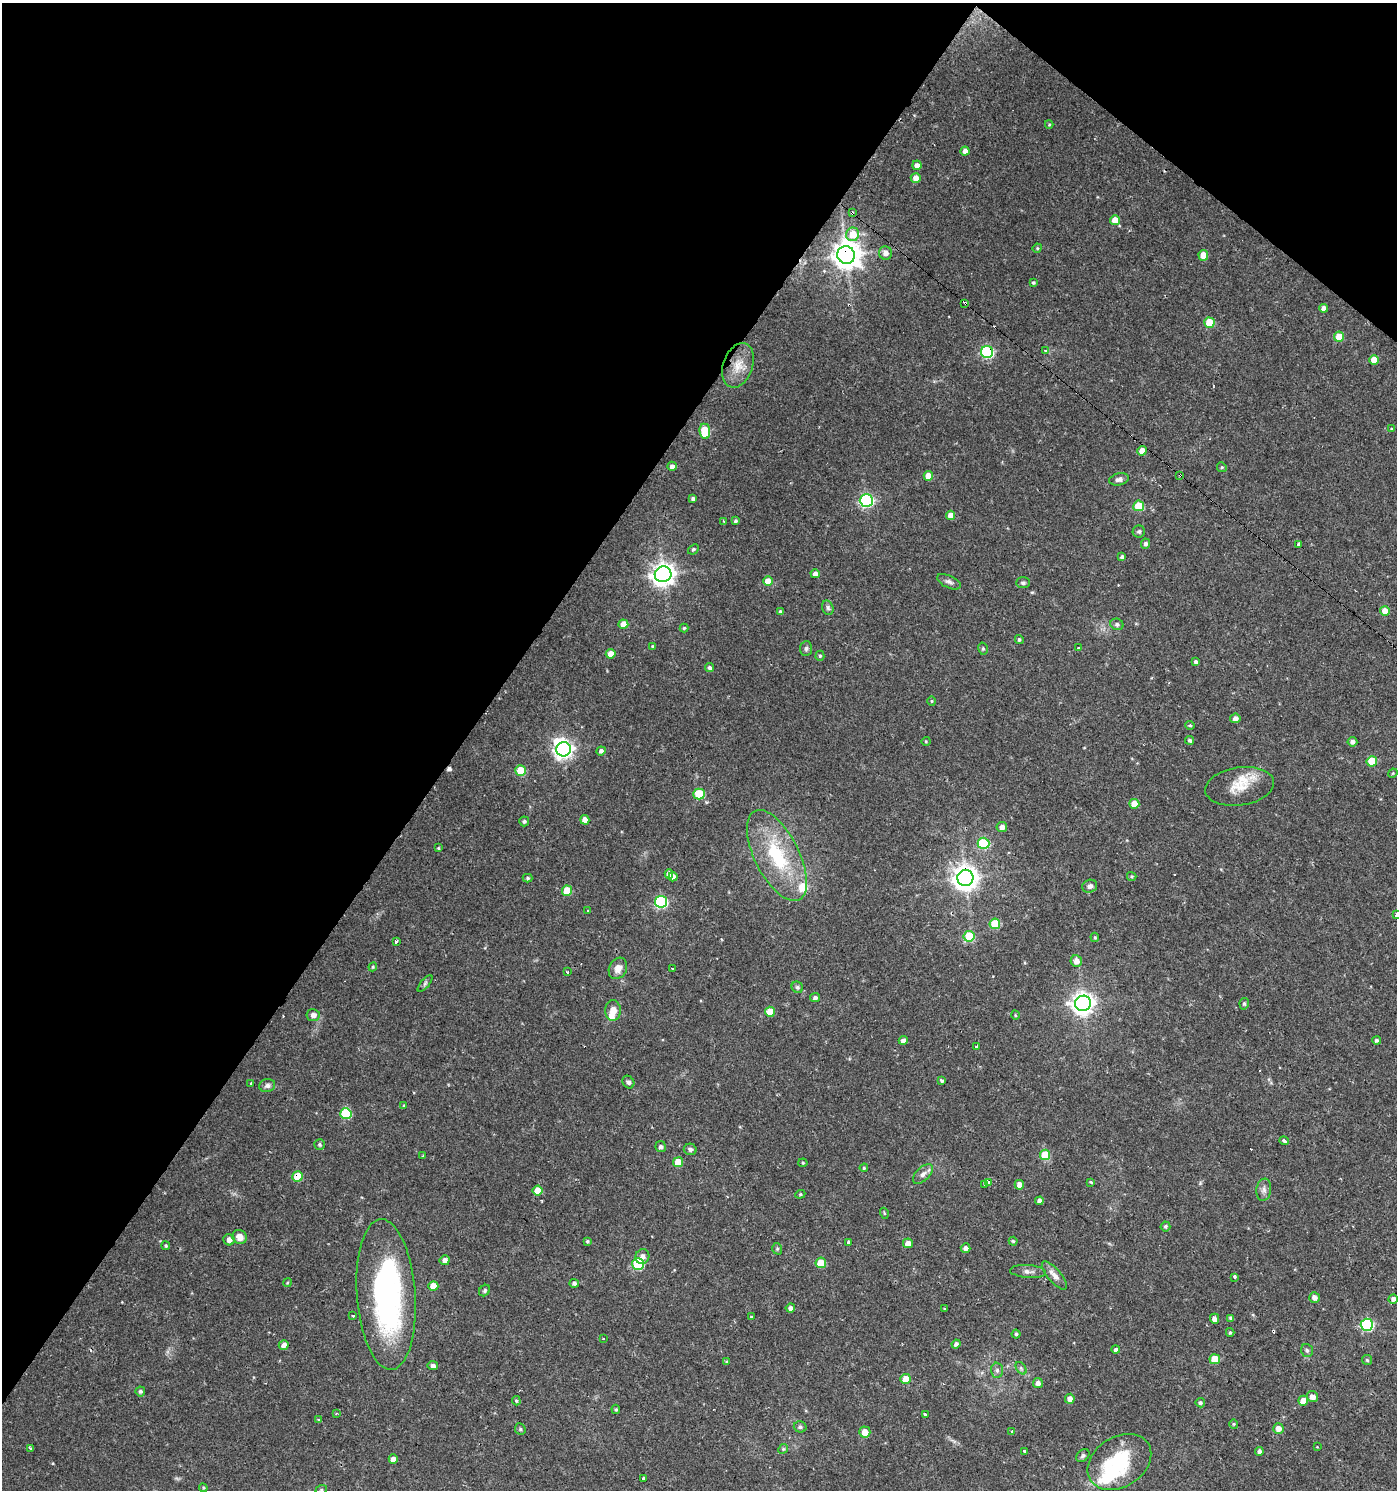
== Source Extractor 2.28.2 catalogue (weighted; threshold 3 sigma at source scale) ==
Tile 2 of 4 x 4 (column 2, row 1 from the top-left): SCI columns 1570-2964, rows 4467-5954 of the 5999 x 5954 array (HDU 1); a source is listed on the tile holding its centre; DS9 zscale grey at full resolution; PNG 1399 x 1492 px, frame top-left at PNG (2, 3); each listed source drawn as its Kron ellipse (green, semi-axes under 4 px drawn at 4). Shown black and unused: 36% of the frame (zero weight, under 2 of 3 exposures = <1% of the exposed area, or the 3 px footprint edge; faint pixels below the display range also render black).
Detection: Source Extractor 2.28.2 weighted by HDU 2 'WHT'; one run over the whole footprint, this tile lists its part. Background 0.0337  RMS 0.0035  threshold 0.0159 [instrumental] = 3 sigma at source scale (4.5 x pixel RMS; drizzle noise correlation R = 1.50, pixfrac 1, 0.0396/0.0396 arcsec/px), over >= 5 px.
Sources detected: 226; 3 inside a brighter object's white glare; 11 cosmic-ray / hot-pixel residue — neither listed nor drawn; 3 inside a brighter listed object's ellipse — not listed separately; the other 209 listed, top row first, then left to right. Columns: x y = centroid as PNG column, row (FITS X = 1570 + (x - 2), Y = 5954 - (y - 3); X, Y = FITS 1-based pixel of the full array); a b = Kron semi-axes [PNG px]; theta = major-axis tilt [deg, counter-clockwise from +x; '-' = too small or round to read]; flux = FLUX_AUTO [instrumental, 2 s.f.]
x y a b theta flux
1049 125 4 4 - 0.41
965 151 4 4 - 1.7
917 165 5 4 - 1.9
916 178 5 5 - 2.7
852 213 4 3 - 1.8
1115 220 5 5 - 3.9
853 234 7 6 - 6.3
1037 248 5 4 - 0.43
885 253 7 6 - 2.3
846 255 9 8 - 500
1203 255 5 5 - 4.7
1033 283 4 3 - 0.55
965 303 4 3 - 3.6
1324 308 4 4 - 1.5
1209 323 5 5 - 8.1
1339 337 5 5 - 6.7
1045 351 3 3 - 0.93
987 352 6 6 - 43
1374 360 5 5 - 5
738 365 23 14 70 5.8
1391 429 3 3 - 1
705 431 8 5 -85 13
1142 451 4 4 - 3.5
672 466 5 4 - 1.4
1222 467 5 4 - 0.47
1180 475 3 2 - 0.32
928 476 5 4 - 3.4
1119 479 10 6 14 1.3
693 499 4 3 - 0.94
866 500 6 6 - 50
1139 506 5 5 - 12
951 515 4 4 - 3.5
723 521 3 2 - 0.34
736 521 4 4 - 0.58
1139 531 6 6 - 0.71
1145 544 5 4 - 1
1298 544 4 3 - 2.5
693 549 6 4 41 0.58
1122 557 4 3 - 0.85
663 574 8 8 - 280
815 574 4 4 - 1.9
768 581 5 5 - 4.7
949 582 13 6 -25 1.2
1023 583 7 5 0 0.69
828 608 7 5 -74 0.82
1385 611 5 5 - 4.5
781 612 4 4 - 0.9
623 624 5 4 - 4
1117 624 6 5 - 0.81
684 628 4 4 - 0.48
1019 640 4 4 - 0.59
653 647 4 3 - 0.56
806 648 7 6 - 0.87
1078 648 3 2 - 1.1
983 649 6 5 - 0.66
611 654 5 4 - 3
820 656 5 4 - 0.54
1196 662 4 3 - 1
710 668 4 4 - 0.89
932 701 5 3 - 0.33
1235 718 5 5 - 1.7
1190 725 5 4 - 0.47
1190 740 4 4 - 0.68
926 741 4 4 - 0.33
1352 742 5 5 - 1.5
564 749 7 7 - 160
601 751 5 4 - 1
1372 761 5 5 - 9.8
520 770 5 5 - 8.7
1393 773 5 4 - 0.32
1240 786 35 19 8 8.5
699 794 5 5 - 16
1134 804 5 5 - 4.4
585 820 5 4 - 2.7
524 821 5 5 - 0.79
1002 827 5 5 - 2.3
983 843 6 5 - 23
438 848 4 3 - 0.37
777 855 50 22 -63 27
669 874 5 4 - 2.1
1132 876 5 4 - 0.44
673 877 4 4 - 2.2
528 878 5 4 - 0.55
965 878 8 8 - 340
1090 886 7 6 - 1.1
567 891 5 5 - 8.2
661 902 6 6 - 41
588 910 4 3 - 0.38
1396 915 3 3 - 2
995 924 5 5 - 11
969 936 5 5 - 14
1095 937 5 4 - 0.43
396 942 3 3 - 2.7
1076 961 6 5 - 2.5
373 967 4 4 - 0.39
618 968 11 8 62 2.7
672 969 3 2 - 0.39
567 972 3 3 - 1.4
425 983 10 3 50 0.68
797 987 6 5 - 0.8
815 998 5 4 - 1.1
1083 1003 8 7 - 250
1244 1004 6 4 76 0.53
613 1010 10 8 -89 3.4
770 1012 5 5 - 6.1
313 1015 7 6 - 1.6
1015 1015 5 3 - 0.33
903 1040 4 4 - 1.5
1377 1040 4 3 - 0.78
976 1046 3 3 - 0.93
942 1081 4 3 - 1.1
628 1082 7 5 -55 0.89
251 1084 3 3 - 0.59
267 1086 8 6 13 1.2
404 1106 4 3 - 0.36
346 1114 5 5 - 19
1284 1141 5 3 - 1.9
319 1144 5 5 - 0.64
661 1147 5 5 - 1.1
690 1149 6 5 - 0.85
1045 1155 5 5 - 10
423 1156 3 3 - 0.53
678 1162 5 5 - 6.5
803 1163 4 4 - 0.4
864 1168 4 3 - 0.41
923 1174 12 6 44 1.8
298 1176 5 5 - 9.6
989 1182 4 3 - 2.4
1091 1182 3 3 - 1.3
984 1184 3 2 - 0.32
1019 1185 5 4 - 2.6
1264 1190 11 7 82 1.6
538 1191 5 5 - 5.1
800 1194 5 4 - 0.47
1039 1201 4 4 - 1.2
884 1213 5 3 - 0.33
1165 1226 5 5 - 0.61
240 1237 7 6 - 3.5
229 1240 6 5 - 1.9
587 1241 4 3 - 0.44
1013 1241 4 4 - 0.51
848 1242 4 3 - 1.6
908 1243 5 5 - 2.9
166 1246 4 4 - 0.49
965 1248 5 4 - 1.4
777 1249 6 4 -71 0.52
642 1256 7 7 - 1.7
445 1260 5 5 - 1.8
821 1263 5 5 - 9.1
638 1264 6 5 - 29
1028 1271 18 6 -4 1.8
1054 1275 18 6 -49 2.7
1234 1277 4 3 - 1.7
287 1283 4 3 - 0.37
574 1283 4 4 - 1
433 1286 5 5 - 3.8
485 1291 6 5 - 0.69
386 1294 75 29 -86 76
1314 1297 5 5 - 1.6
1393 1299 5 4 - 1.4
790 1308 4 4 - 1.4
945 1309 4 2 - 0.36
353 1316 3 3 - 1.9
751 1317 4 4 - 0.31
1231 1318 4 3 - 0.81
1215 1319 5 4 - 1.9
1367 1325 6 6 - 41
1230 1332 4 4 - 0.46
1016 1334 4 4 - 0.53
603 1338 2 2 - 0.3
956 1344 4 4 - 1.3
284 1345 5 4 - 2
1116 1350 4 4 - 0.88
1307 1350 6 6 - 0.82
1215 1359 5 5 - 7.6
1367 1360 5 5 - 0.51
727 1362 4 4 - 0.54
433 1366 5 4 - 1.2
1021 1368 7 4 -56 0.75
997 1370 7 6 - 1
906 1379 5 5 - 4.9
1038 1383 5 5 - 1.6
140 1391 5 5 - 0.69
1312 1397 6 5 - 2.3
1070 1399 5 5 - 2.1
516 1401 5 4 - 0.45
1303 1401 5 5 - 4.3
1200 1403 5 4 - 0.66
616 1409 5 4 - 0.44
336 1413 4 3 - 0.3
925 1414 4 3 - 1.9
318 1419 3 3 - 0.78
1234 1424 5 4 - 0.38
800 1427 6 5 - 0.92
520 1429 6 5 - 0.63
1278 1429 5 5 - 2.6
1012 1431 3 3 - 1.9
865 1432 5 5 - 3.9
1317 1447 2 2 - 0.26
31 1449 4 3 - 1
783 1449 5 4 - 0.48
1024 1451 3 3 - 0.99
1259 1451 4 4 - 1.3
1083 1456 7 5 40 0.72
393 1459 4 4 - 2.4
1119 1462 34 25 32 22
643 1478 3 3 - 1.6
203 1488 4 4 - 0.42
321 1490 6 4 19 0.47
Overlapping masked pixels (flux is a lower limit): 7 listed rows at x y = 852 213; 846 255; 965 303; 987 352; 1180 475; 965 878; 298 1176
Isophote crosses this tile's border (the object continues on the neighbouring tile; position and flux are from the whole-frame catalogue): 1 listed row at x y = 1396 915